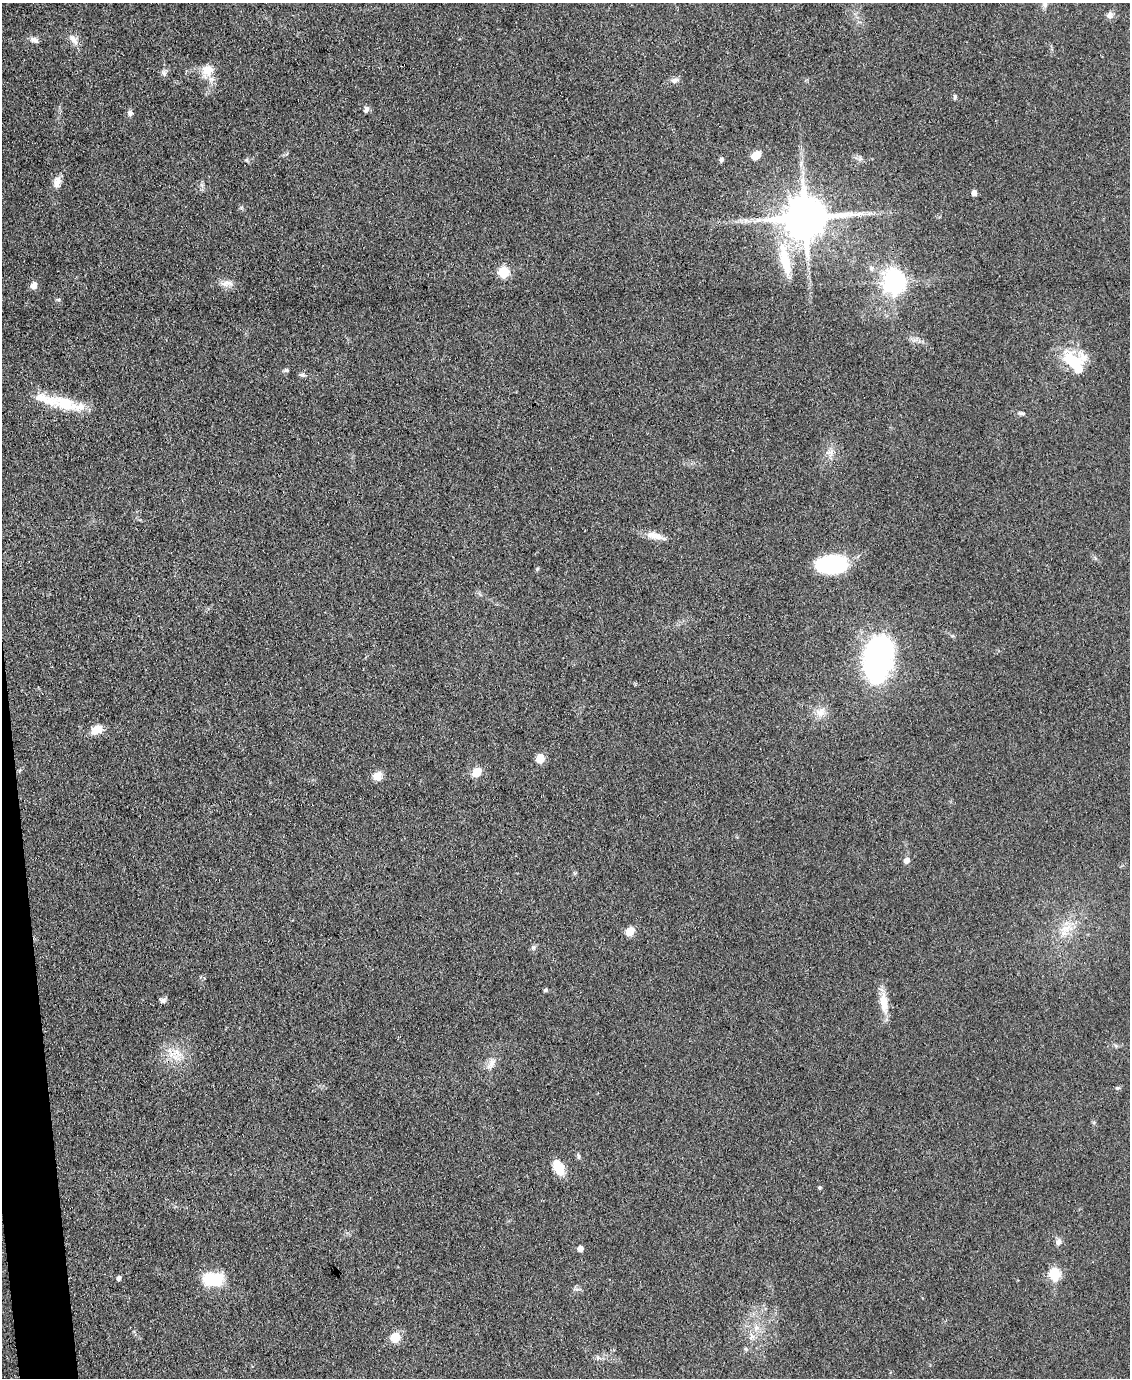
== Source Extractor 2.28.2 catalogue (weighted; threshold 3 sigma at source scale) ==
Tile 7 of 4 x 3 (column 3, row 2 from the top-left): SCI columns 2255-3382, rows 1608-2983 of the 4509 x 4485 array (HDU 1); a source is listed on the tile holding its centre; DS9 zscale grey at full resolution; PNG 1132 x 1380 px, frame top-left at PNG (2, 3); no overlay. Shown black and unused: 2% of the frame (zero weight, under 3 of 4 exposures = <1% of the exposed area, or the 3 px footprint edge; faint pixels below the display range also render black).
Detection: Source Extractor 2.28.2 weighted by HDU 2 'WHT'; one run over the whole footprint, this tile lists its part. Background 0.0813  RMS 0.0064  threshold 0.0286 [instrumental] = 3 sigma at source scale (4.5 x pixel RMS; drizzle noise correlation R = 1.50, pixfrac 1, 0.05/0.05 arcsec/px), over >= 5 px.
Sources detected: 60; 3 inside a brighter listed object's ellipse — not listed separately; the other 57 listed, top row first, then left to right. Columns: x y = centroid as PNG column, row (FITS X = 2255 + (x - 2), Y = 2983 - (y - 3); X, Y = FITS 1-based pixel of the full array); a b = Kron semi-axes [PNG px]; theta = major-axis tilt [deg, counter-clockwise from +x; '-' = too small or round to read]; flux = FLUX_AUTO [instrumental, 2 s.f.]
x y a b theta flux
1110 15 9 8 - 2.9
74 39 16 8 -55 4.6
34 40 12 6 -22 2.6
208 70 15 14 - 8.7
164 73 8 6 -55 1.9
674 80 9 7 13 2.7
955 97 6 4 89 1.1
366 110 7 5 78 2.4
130 113 8 6 -77 2.1
756 155 9 7 38 8.2
247 160 6 4 -71 0.86
721 160 5 5 - 1.8
57 182 15 9 80 4.7
974 193 4 4 - 4.4
805 218 12 12 - 2900
785 261 41 13 -78 24
871 268 7 6 - 2
503 272 6 6 - 41
894 281 8 8 - 480
227 283 19 8 1 4.5
34 285 6 5 - 5.7
1074 363 33 16 -48 28
286 370 7 5 14 1.2
302 375 9 5 -12 1.4
65 403 37 16 -21 22
1021 413 11 4 -12 1.4
830 453 11 9 86 4
655 536 24 8 -14 7
831 565 30 18 0 52
537 569 5 4 - 0.8
878 658 42 23 81 160
820 712 13 12 - 5.8
97 729 13 9 32 7.9
540 758 6 5 - 18
477 772 7 6 - 15
377 776 11 10 - 5.3
907 860 7 6 - 2.8
1066 928 16 10 27 8.6
630 931 9 7 46 7.8
533 947 7 4 0 1.2
546 990 5 4 - 1.2
163 1000 9 6 -37 1.7
884 1003 31 10 -85 11
180 1054 11 6 -23 4
491 1063 17 8 61 4.8
1117 1088 6 4 -18 0.92
578 1156 7 4 -81 1
559 1167 17 11 -62 11
819 1188 4 4 - 1.1
1058 1242 9 7 46 2.4
580 1249 5 4 - 4.5
1054 1274 6 6 - 52
119 1278 5 4 - 1.9
213 1279 21 13 2 28
756 1328 7 6 - 2.4
395 1338 6 5 - 28
746 1349 6 4 -46 0.86